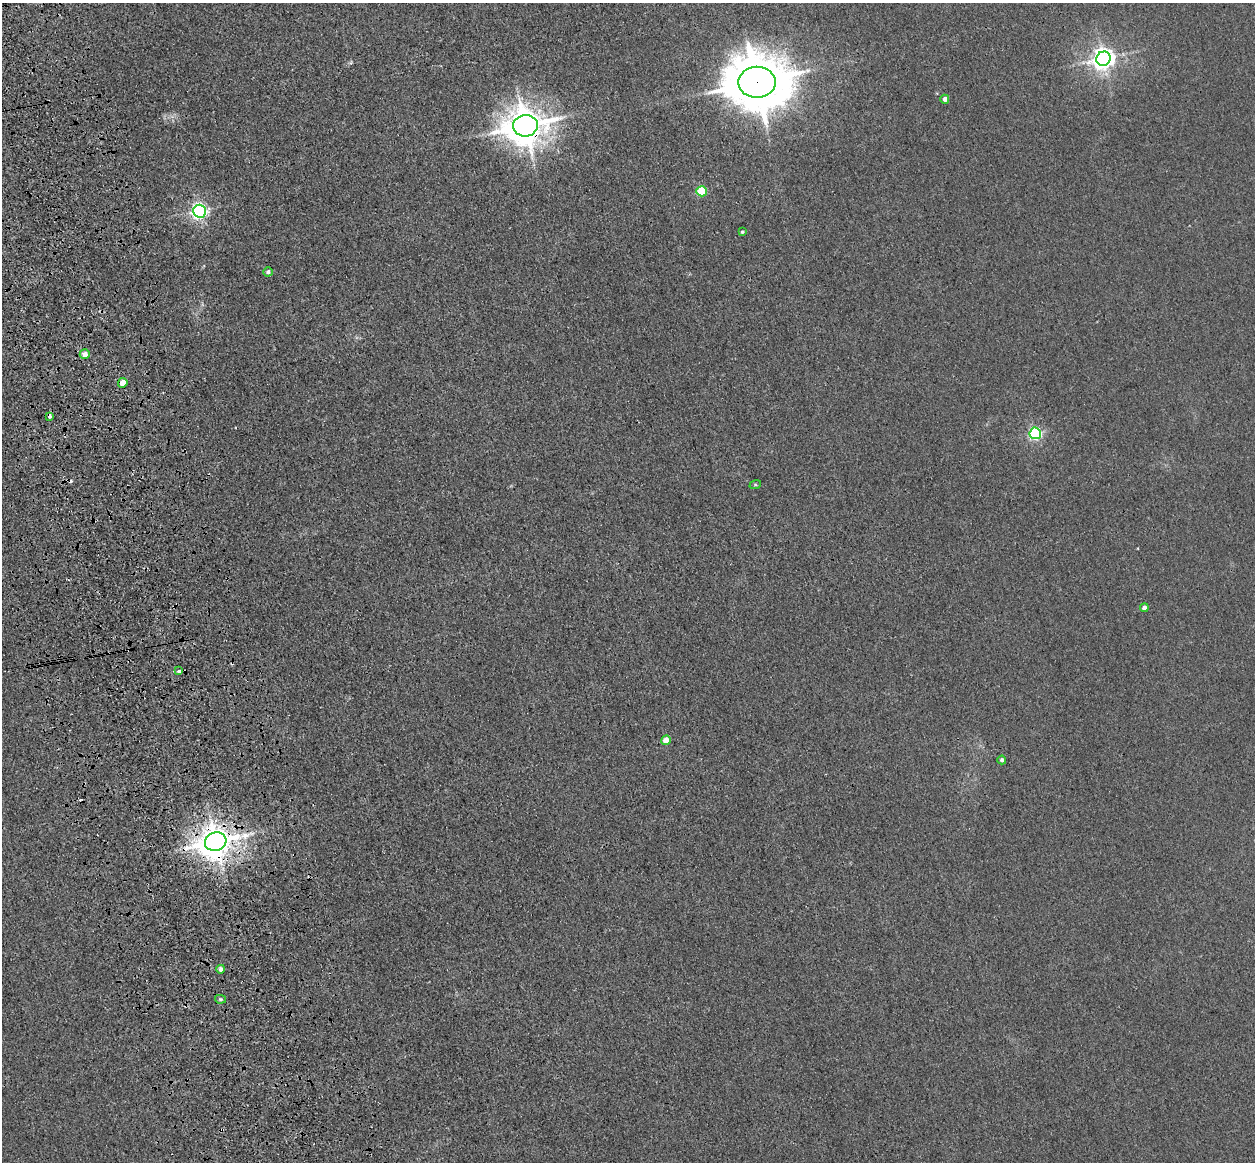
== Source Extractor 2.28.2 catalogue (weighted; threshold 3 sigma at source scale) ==
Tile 11 of 4 x 4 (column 3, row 3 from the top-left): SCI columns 2621-3873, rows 1445-2604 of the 5241 x 5093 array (HDU 1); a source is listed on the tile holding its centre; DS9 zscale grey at full resolution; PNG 1257 x 1164 px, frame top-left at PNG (2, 3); each listed source drawn as its Kron ellipse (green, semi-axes under 4 px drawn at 4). Shown black and unused: <1% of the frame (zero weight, under 3 of 4 exposures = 6% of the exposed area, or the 3 px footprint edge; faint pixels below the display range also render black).
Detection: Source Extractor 2.28.2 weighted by HDU 2 'WHT'; one run over the whole footprint, this tile lists its part. Background 0.0213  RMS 0.0051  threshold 0.0228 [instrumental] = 3 sigma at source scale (4.5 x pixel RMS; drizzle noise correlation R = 1.50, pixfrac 1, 0.05/0.05 arcsec/px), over >= 5 px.
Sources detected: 25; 5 cosmic-ray / hot-pixel residue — neither listed nor drawn; the other 20 listed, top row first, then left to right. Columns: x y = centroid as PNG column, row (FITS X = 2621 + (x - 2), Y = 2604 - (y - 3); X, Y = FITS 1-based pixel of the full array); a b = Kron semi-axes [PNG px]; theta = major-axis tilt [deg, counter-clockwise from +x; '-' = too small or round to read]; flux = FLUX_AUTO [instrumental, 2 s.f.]
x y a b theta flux
1103 59 7 7 - 420
757 82 18 15 0 3500
945 99 4 4 - 2.3
525 126 12 10 8 1300
702 191 5 5 - 32
200 211 6 6 - 190
742 232 4 3 - 0.84
268 272 5 4 - 1.6
85 354 5 5 - 3.4
123 383 5 4 - 6.8
50 416 3 3 - 4
1035 433 6 5 - 100
755 485 6 4 18 0.59
1144 608 4 4 - 2.4
179 671 3 3 - 6.3
666 740 5 4 - 7.3
1002 760 4 4 - 1.3
216 842 11 9 17 1100
221 969 4 4 - 1.9
220 999 5 4 - 0.69
Overlapping masked pixels (flux is a lower limit): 4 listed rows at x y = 757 82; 525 126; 50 416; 216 842